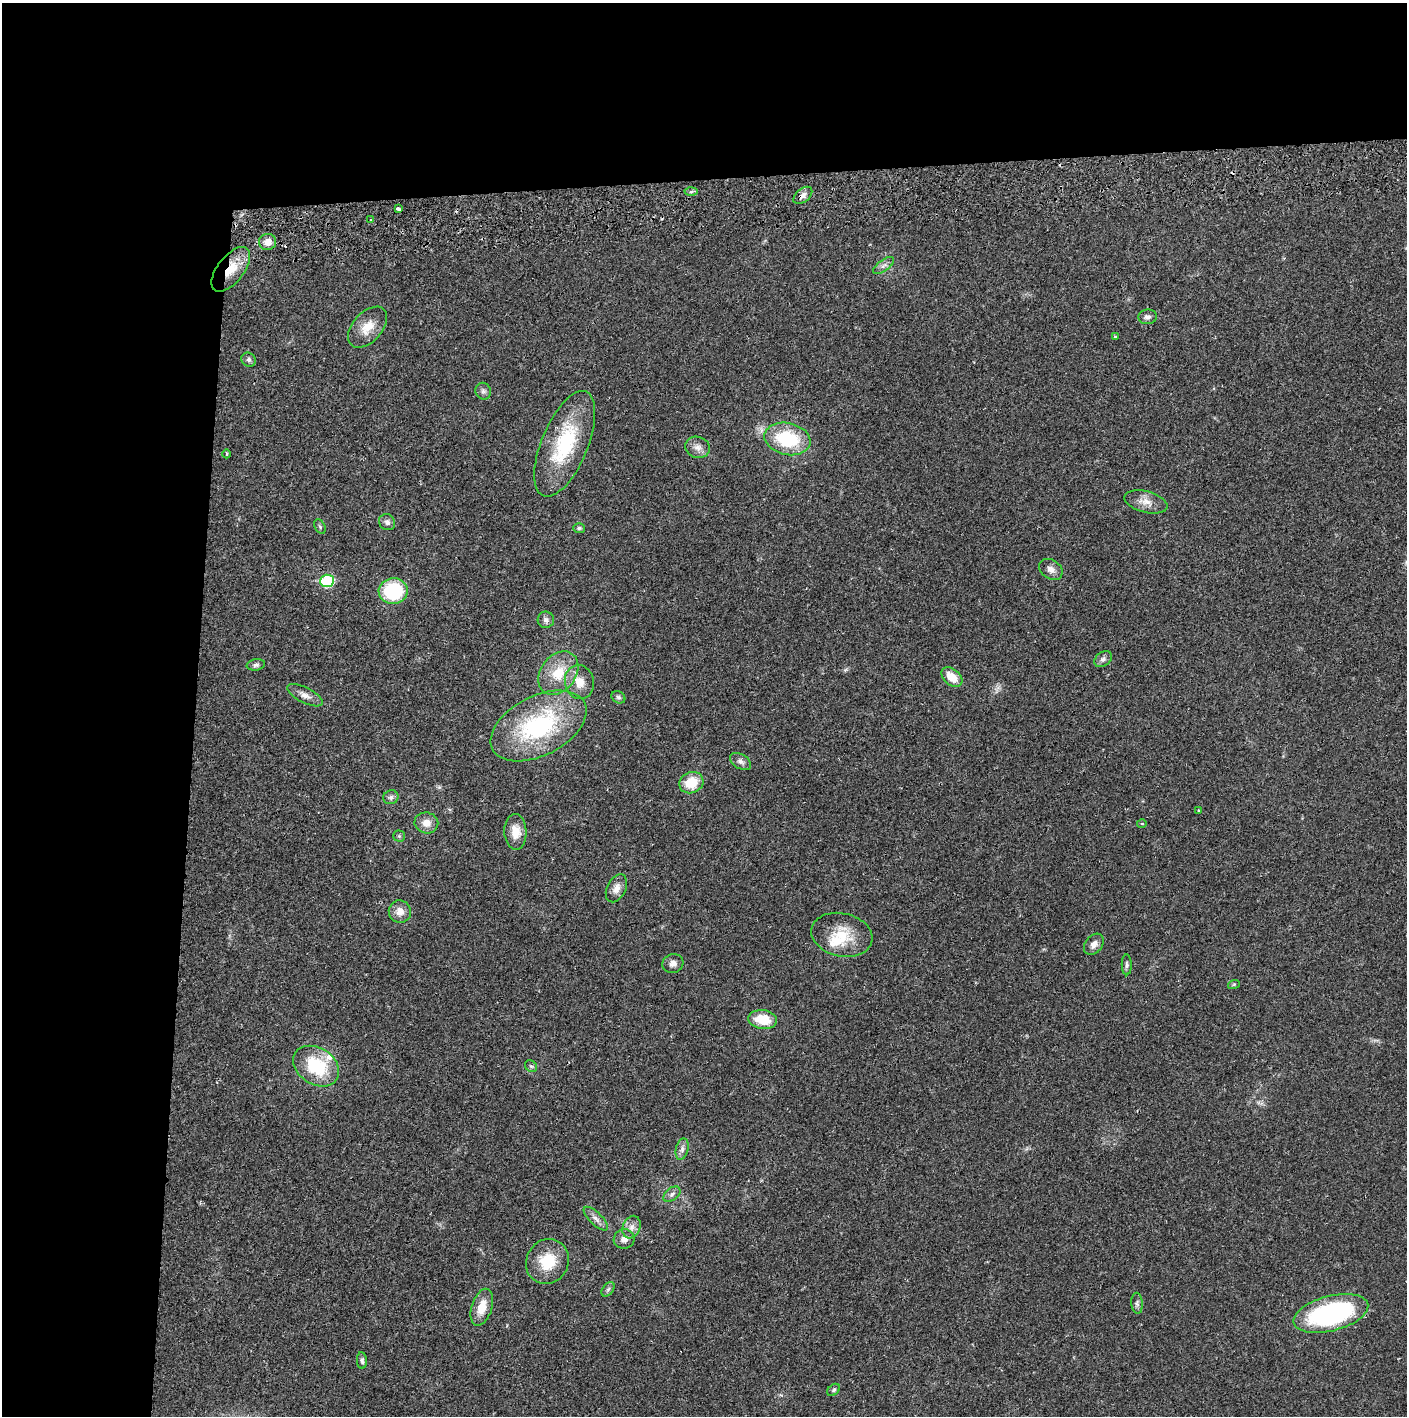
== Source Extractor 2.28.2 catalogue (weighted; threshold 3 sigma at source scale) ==
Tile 1 of 3 x 3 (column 1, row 1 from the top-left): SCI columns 4-1408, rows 2885-4298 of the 4226 x 4357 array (HDU 1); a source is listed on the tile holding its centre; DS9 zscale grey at full resolution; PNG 1409 x 1418 px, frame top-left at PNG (2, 3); each listed source drawn as its Kron ellipse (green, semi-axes under 4 px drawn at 4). Shown black and unused: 24% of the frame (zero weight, under 2 of 3 exposures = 3% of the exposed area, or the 3 px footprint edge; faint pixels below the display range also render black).
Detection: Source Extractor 2.28.2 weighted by HDU 2 'WHT'; one run over the whole footprint, this tile lists its part. Background 0.0213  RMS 0.0035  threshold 0.0156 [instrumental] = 3 sigma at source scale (4.5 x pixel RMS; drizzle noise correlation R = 1.50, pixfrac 1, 0.05/0.05 arcsec/px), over >= 5 px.
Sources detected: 66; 2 cosmic-ray / hot-pixel residue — neither listed nor drawn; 2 inside a brighter listed object's ellipse — not listed separately; the other 62 listed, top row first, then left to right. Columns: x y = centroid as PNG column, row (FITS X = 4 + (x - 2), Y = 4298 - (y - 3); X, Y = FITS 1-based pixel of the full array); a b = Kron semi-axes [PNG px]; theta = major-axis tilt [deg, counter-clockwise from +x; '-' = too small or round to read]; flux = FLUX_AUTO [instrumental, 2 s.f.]
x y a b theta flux
691 192 6 4 3 0.62
803 195 11 6 40 1.5
398 209 4 3 - 1.1
371 220 3 3 - 0.91
268 242 8 8 - 3
884 266 12 5 36 1.3
231 269 26 13 52 8.3
1147 317 9 7 6 1.3
367 327 24 14 47 5.8
1116 337 3 3 - 0.73
249 360 7 6 - 0.91
483 391 8 7 - 1.1
787 439 23 16 -12 20
565 444 56 23 68 26
698 447 12 10 -17 2.3
227 454 4 3 - 0.36
1146 502 22 10 -15 3.6
387 522 8 7 - 1.3
320 527 8 5 -63 0.67
579 528 6 5 - 0.68
1051 569 13 9 -33 2
327 581 7 6 - 24
393 591 14 13 - 22
546 620 8 8 - 1.3
1103 659 10 7 36 1.1
256 665 9 5 9 0.9
558 673 24 17 53 10
952 677 12 8 -41 5.1
579 682 17 14 -77 5.1
305 695 19 7 -27 2.4
618 697 7 5 -30 0.78
539 726 52 29 27 43
741 762 11 7 -32 1.4
691 783 12 10 24 8
391 797 8 7 - 1
1198 811 3 3 - 0.46
426 823 12 10 -9 3.1
1142 823 5 3 - 0.37
515 832 18 11 -87 4.5
399 836 5 5 - 0.49
616 888 15 9 63 2.6
400 912 11 11 - 3.1
842 935 31 21 -12 10
1094 944 12 8 51 2
673 964 10 9 - 1.8
1127 965 10 5 -90 0.92
1234 984 6 3 19 0.38
763 1020 14 9 -7 7.9
316 1066 25 18 -33 18
531 1066 6 5 - 0.58
682 1149 11 6 75 1.4
672 1194 10 6 38 1.2
596 1219 16 6 -44 1.9
632 1227 11 8 68 2.1
624 1239 10 9 - 2.4
547 1261 23 21 57 11
608 1289 8 5 53 0.78
1137 1303 10 5 -85 1
482 1307 19 10 72 5.5
1331 1313 38 17 14 52
362 1360 8 5 -86 0.83
834 1390 7 5 41 0.73
Overlapping masked pixels (flux is a lower limit): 2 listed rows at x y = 803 195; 231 269